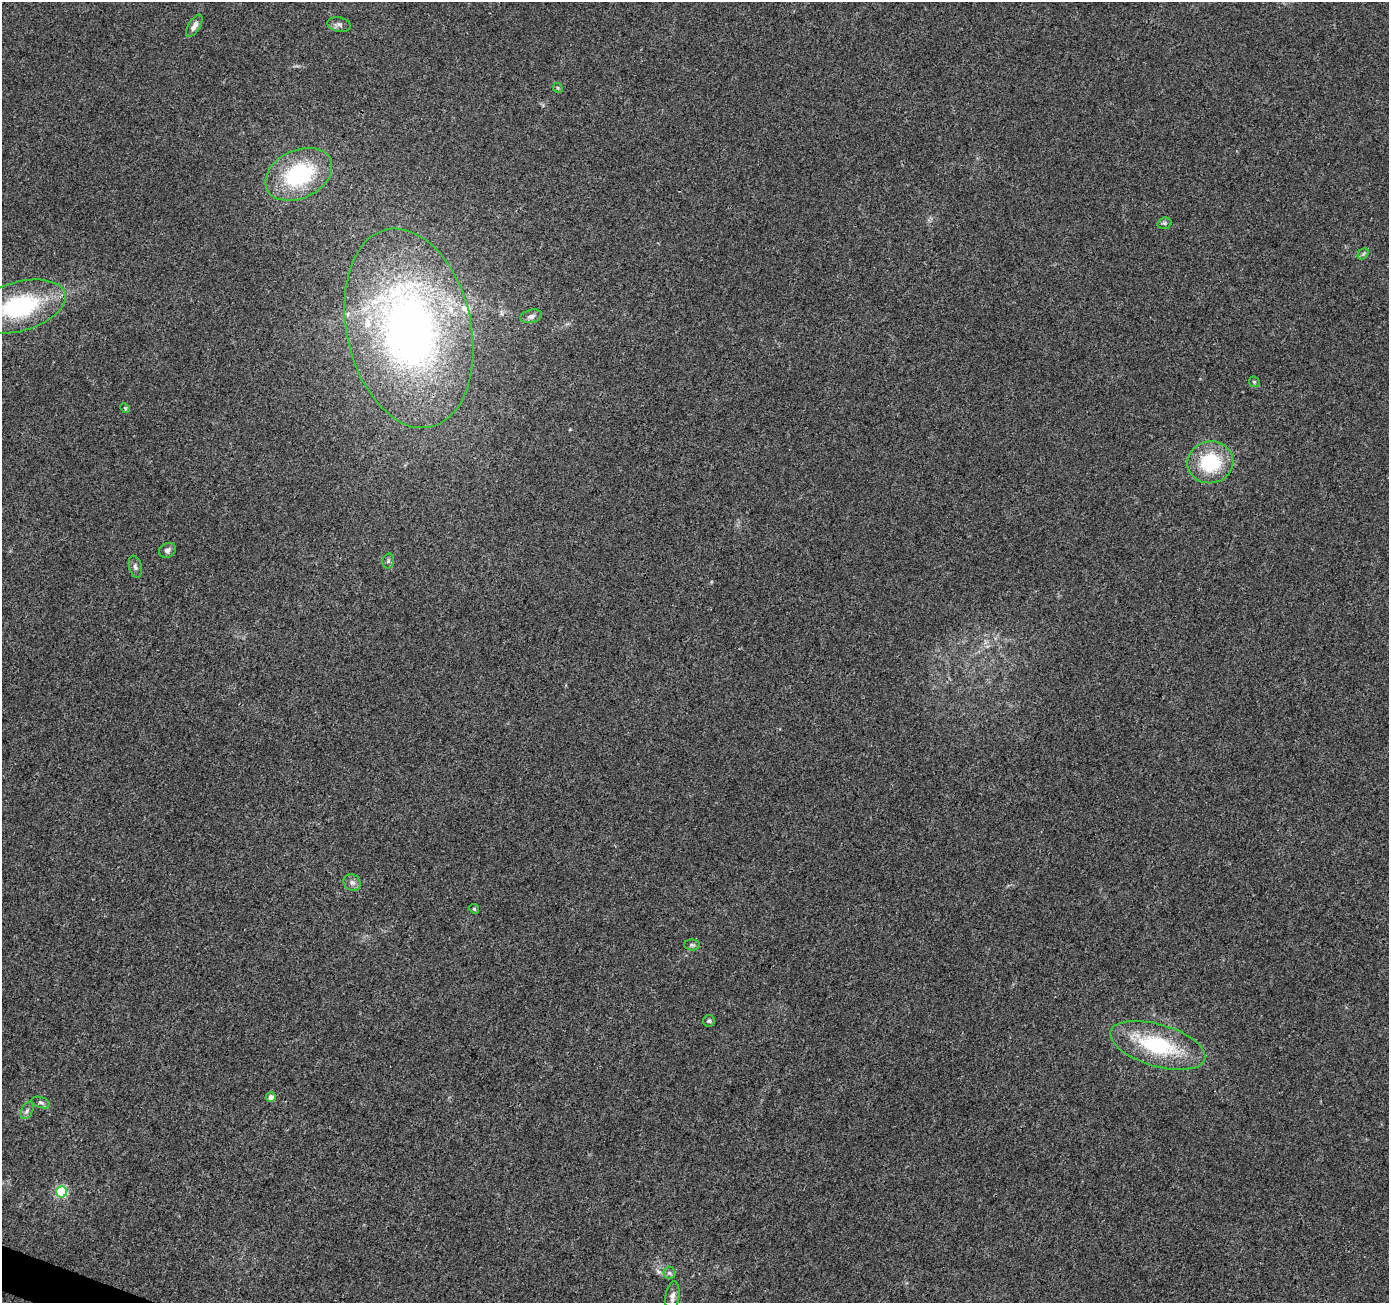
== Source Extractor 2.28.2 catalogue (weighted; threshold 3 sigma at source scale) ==
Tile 7 of 4 x 4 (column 3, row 2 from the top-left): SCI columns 2776-4162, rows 2813-4113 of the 5559 x 5690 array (HDU 1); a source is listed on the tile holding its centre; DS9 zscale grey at full resolution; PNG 1391 x 1305 px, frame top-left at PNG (2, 2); each listed source drawn as its Kron ellipse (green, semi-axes under 4 px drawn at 4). Shown black and unused: <1% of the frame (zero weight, under 3 of 4 exposures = <1% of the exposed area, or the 3 px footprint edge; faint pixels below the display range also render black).
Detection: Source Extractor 2.28.2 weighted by HDU 2 'WHT'; one run over the whole footprint, this tile lists its part. Background 0.00725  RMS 0.0028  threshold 0.0125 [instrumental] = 3 sigma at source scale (4.5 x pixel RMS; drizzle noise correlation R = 1.50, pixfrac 1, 0.0396/0.0396 arcsec/px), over >= 5 px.
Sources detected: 29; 3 inside a brighter listed object's ellipse — not listed separately; the other 26 listed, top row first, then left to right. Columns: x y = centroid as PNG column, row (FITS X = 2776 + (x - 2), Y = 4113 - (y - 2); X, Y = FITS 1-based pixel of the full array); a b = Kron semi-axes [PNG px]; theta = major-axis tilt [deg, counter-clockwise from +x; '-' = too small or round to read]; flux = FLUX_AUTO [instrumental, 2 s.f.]
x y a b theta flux
339 25 12 7 -12 1.1
194 26 12 5 58 1.9
558 88 5 4 - 0.33
299 174 35 24 26 26
1164 223 7 5 20 0.54
1363 254 6 4 46 0.47
19 307 48 24 16 34
531 316 11 6 14 1
409 328 101 62 -77 160
1254 382 6 4 -46 0.36
125 408 5 4 - 0.28
1210 462 23 21 11 16
167 550 9 7 26 0.96
388 561 7 5 75 0.59
135 567 11 6 -77 0.9
352 882 9 8 - 1.2
474 909 5 4 - 0.33
692 945 8 5 -2 0.59
709 1021 6 6 - 0.49
1158 1045 49 21 -16 22
271 1097 5 4 - 1.5
41 1103 9 5 -18 0.73
27 1111 9 5 63 0.86
61 1192 5 5 - 26
669 1273 6 6 - 0.61
672 1296 15 7 82 1.5
Isophote crosses this tile's border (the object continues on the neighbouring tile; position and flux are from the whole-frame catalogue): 1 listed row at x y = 19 307